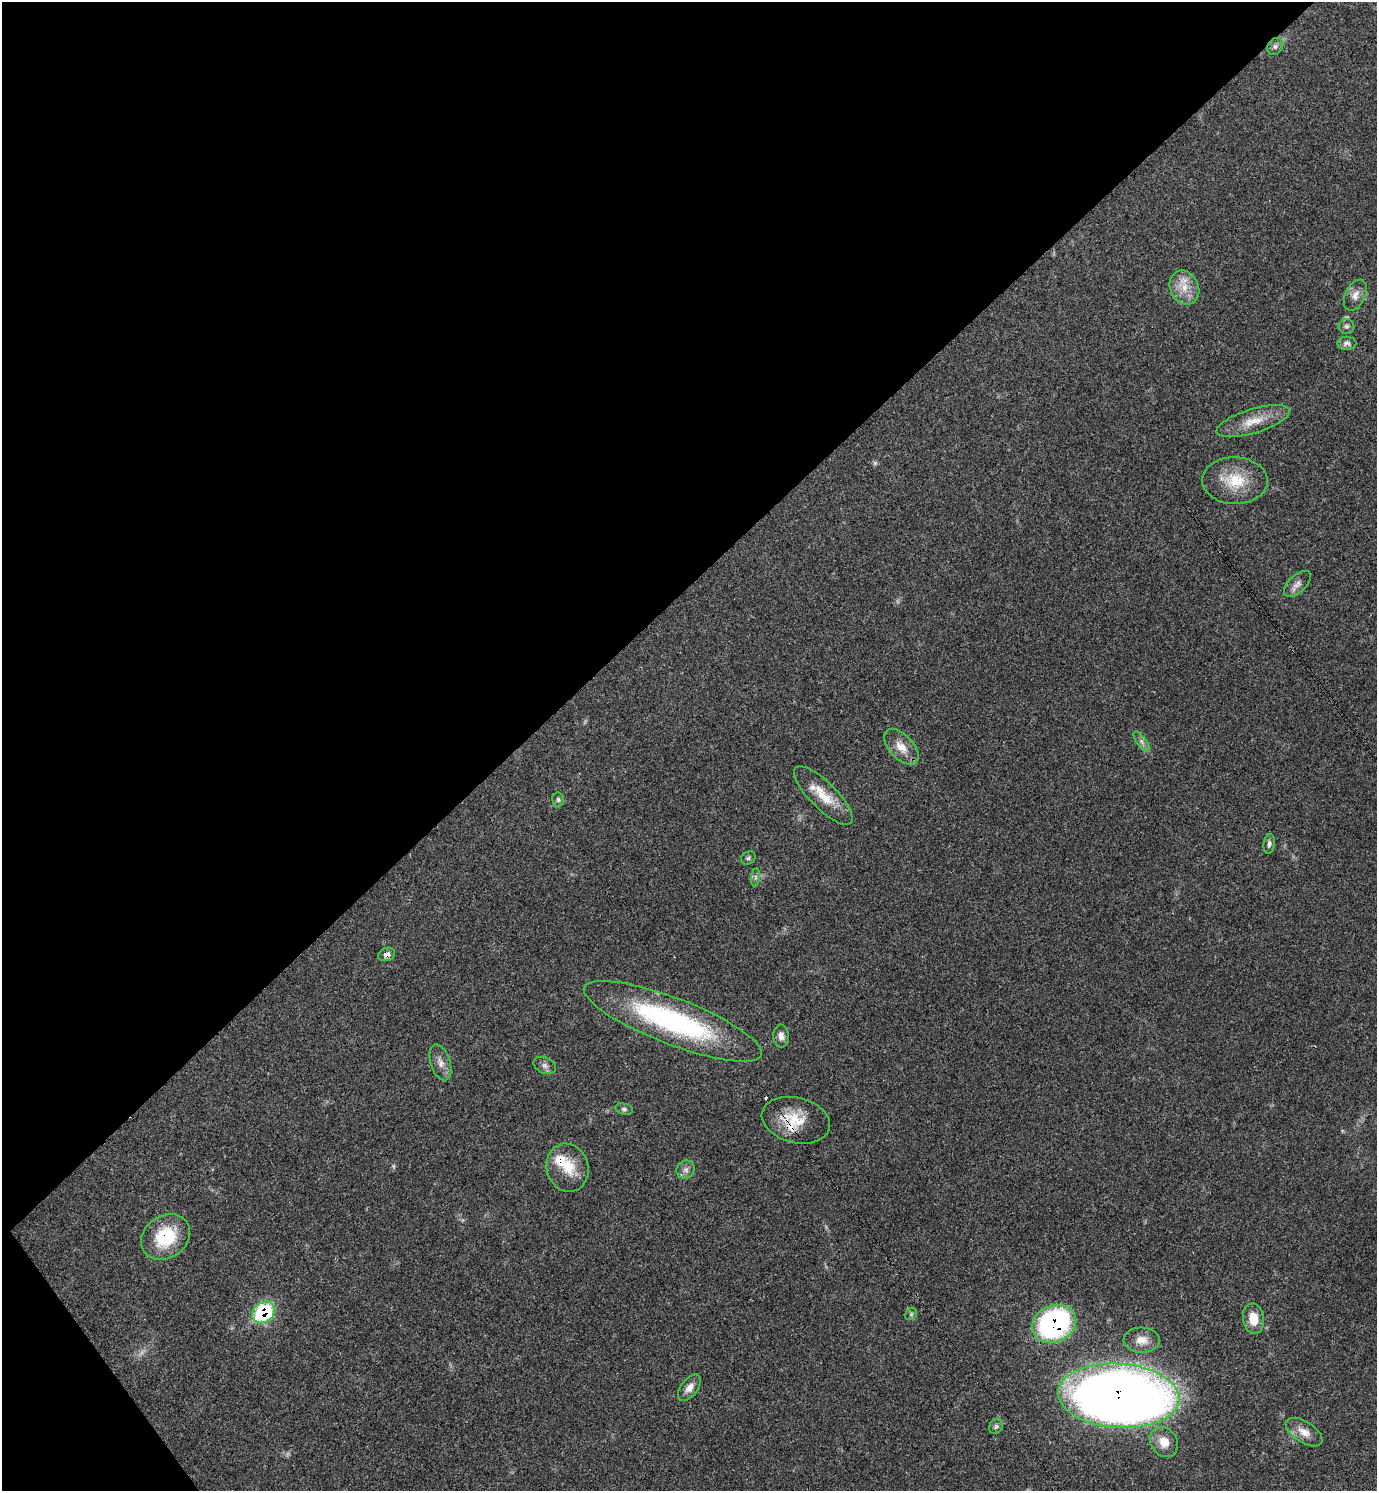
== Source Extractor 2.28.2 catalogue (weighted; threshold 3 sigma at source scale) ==
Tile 5 of 4 x 4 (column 1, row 2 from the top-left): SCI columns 300-1674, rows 2980-4468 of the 5958 x 5961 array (HDU 1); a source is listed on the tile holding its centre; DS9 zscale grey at full resolution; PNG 1379 x 1493 px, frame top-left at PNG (2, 2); each listed source drawn as its Kron ellipse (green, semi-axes under 4 px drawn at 4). Shown black and unused: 41% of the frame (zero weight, under 3 of 4 exposures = <1% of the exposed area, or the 3 px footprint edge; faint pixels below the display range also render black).
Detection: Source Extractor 2.28.2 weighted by HDU 2 'WHT'; one run over the whole footprint, this tile lists its part. Background 0.0204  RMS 0.0022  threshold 0.00997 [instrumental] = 3 sigma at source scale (4.5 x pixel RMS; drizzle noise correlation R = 1.50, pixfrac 1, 0.05/0.05 arcsec/px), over >= 5 px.
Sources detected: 41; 3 too faint to see at this stretch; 1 cosmic-ray / hot-pixel residue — neither listed nor drawn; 2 inside a brighter listed object's ellipse — not listed separately; the other 35 listed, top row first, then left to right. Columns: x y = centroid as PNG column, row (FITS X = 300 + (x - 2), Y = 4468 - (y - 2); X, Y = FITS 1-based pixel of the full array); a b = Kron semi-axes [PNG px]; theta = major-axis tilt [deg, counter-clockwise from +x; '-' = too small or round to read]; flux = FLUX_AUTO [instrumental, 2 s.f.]
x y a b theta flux
1275 46 9 7 53 0.79
1184 287 18 14 -64 3.9
1355 295 16 10 64 1.9
1346 326 8 7 - 0.66
1347 343 9 6 3 0.89
1253 421 38 12 17 5
1235 481 33 23 -2 8.4
1297 584 16 8 43 1.5
1142 742 12 4 -54 0.84
901 747 22 12 -47 3.3
823 796 39 13 -45 5.8
558 800 7 6 - 0.51
1269 844 10 5 81 0.72
748 858 8 6 35 0.46
755 877 9 4 83 0.57
387 954 9 6 20 1.2
673 1021 95 23 -21 44
781 1036 11 7 -86 1.2
440 1062 18 10 -72 2
545 1065 11 8 -25 0.99
624 1109 9 5 -14 0.54
796 1120 35 22 -14 7.8
567 1168 24 21 -73 6
686 1170 9 8 - 1
165 1237 26 21 35 12
263 1312 12 9 39 21
911 1314 6 5 - 0.43
1253 1319 15 10 -82 3.9
1054 1324 23 18 23 50
1142 1340 18 12 -2 2.6
689 1388 15 8 52 1.7
1119 1396 61 32 -4 330
996 1426 8 6 57 0.63
1304 1432 20 10 -32 2.8
1164 1442 16 13 -58 3.2
Overlapping masked pixels (flux is a lower limit): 7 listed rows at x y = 1347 343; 387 954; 796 1120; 165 1237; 263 1312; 1054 1324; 1119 1396